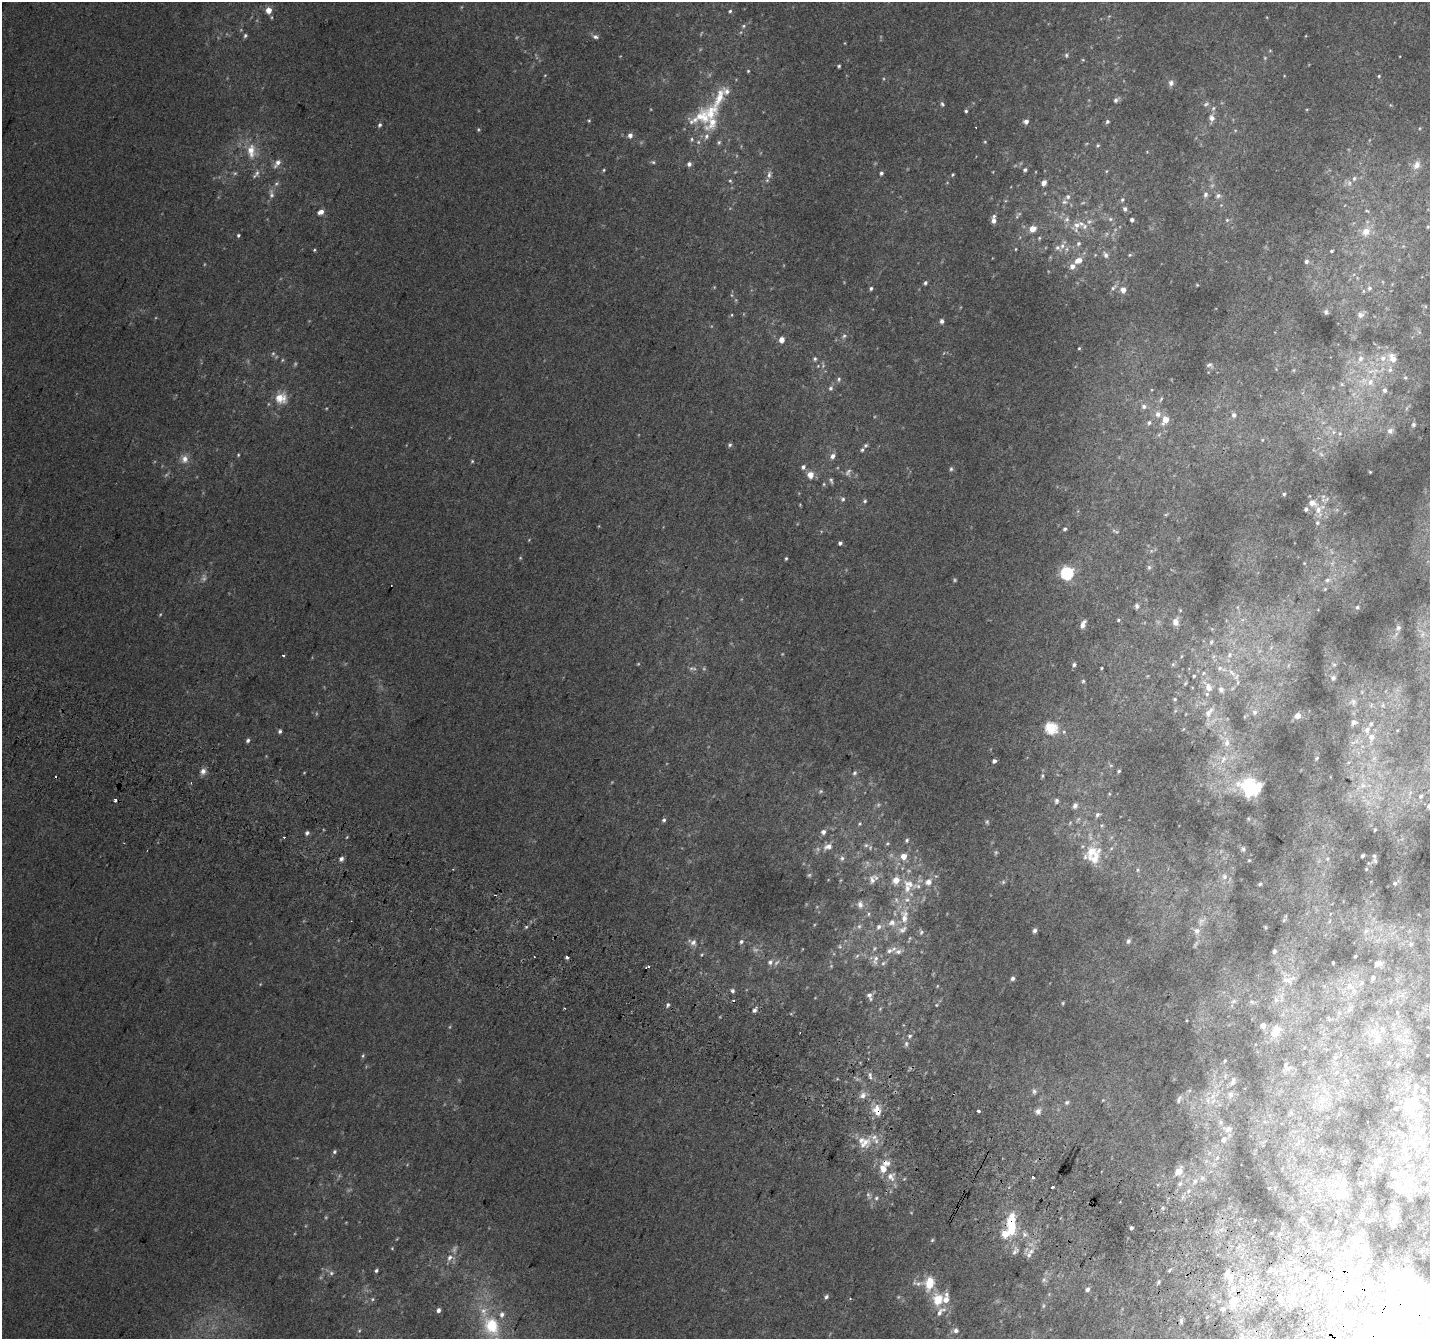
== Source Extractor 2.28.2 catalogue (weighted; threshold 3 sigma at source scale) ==
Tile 6 of 4 x 4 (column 2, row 2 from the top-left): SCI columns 1456-2883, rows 2984-4320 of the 5758 x 5899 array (HDU 1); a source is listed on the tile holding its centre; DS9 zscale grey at full resolution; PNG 1432 x 1341 px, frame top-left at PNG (2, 2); no overlay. Shown black and unused: <1% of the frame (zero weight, under 2 of 3 exposures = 2% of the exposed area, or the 3 px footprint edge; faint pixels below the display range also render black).
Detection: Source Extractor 2.28.2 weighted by HDU 2 'WHT'; one run over the whole footprint, this tile lists its part. Background 0.0817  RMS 0.014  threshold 0.0628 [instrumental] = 3 sigma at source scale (4.5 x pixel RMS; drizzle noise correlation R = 1.50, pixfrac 1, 0.0396/0.0396 arcsec/px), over >= 5 px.
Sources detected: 469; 46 too faint to see at this stretch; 3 inside a brighter object's white glare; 4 cosmic-ray / hot-pixel residue — not listed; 61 inside a brighter listed object's ellipse — not listed separately; the other 355 listed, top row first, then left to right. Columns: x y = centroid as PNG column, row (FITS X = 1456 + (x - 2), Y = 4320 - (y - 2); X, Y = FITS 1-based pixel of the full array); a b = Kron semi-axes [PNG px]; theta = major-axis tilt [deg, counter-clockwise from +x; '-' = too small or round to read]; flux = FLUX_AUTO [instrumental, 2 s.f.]
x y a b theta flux
268 10 5 5 - 17
730 11 4 4 - 2.2
744 26 6 5 - 2.7
245 35 6 5 - 2.7
595 37 7 5 -14 4.3
1066 55 7 5 -78 2.6
1265 58 6 5 - 1.8
1083 60 5 3 - 1.3
839 66 3 3 - 2
748 71 4 4 - 1.5
545 75 4 3 - 1.1
1379 76 4 4 - 1.7
1171 83 8 7 - 5.6
727 91 10 9 - 8.2
1116 100 7 5 39 4.4
942 104 7 5 -62 2.7
1206 104 10 6 31 4.2
1390 105 6 3 -70 1.6
1213 108 7 5 68 3.7
966 111 5 4 - 2.2
703 117 38 23 20 60
1212 118 8 6 88 8.7
589 121 4 4 - 1.5
1026 122 5 5 - 6.1
1107 122 5 5 - 2.9
380 125 5 4 - 2.7
1420 128 5 4 - 1.5
1235 130 6 3 -19 1.6
630 135 5 5 - 6.5
719 142 7 5 60 2.8
985 142 4 4 - 1.4
1098 145 5 5 - 2
251 151 21 12 -88 25
653 162 6 5 - 2.2
277 163 14 7 54 8.6
689 164 5 4 - 5.5
1416 165 15 11 62 16
604 170 4 4 - 1.5
1025 170 5 4 - 2.7
1106 171 5 3 - 1.4
235 173 6 4 42 2.3
257 173 10 7 63 6.1
881 173 4 4 - 3.5
769 175 11 7 74 6.3
953 175 4 4 - 1.6
730 181 5 4 - 1.8
1044 183 6 5 - 7.7
1349 183 8 7 - 5.4
271 194 14 7 -86 7.1
1205 194 8 6 81 4.7
1218 196 8 7 - 4.8
1122 200 6 5 - 2.5
1064 202 9 7 -2 5.3
1125 209 6 5 - 4.1
1367 211 7 4 -10 2
321 212 6 5 - 9.2
1067 219 7 7 - 5.4
1110 219 7 5 -22 3.3
1132 220 4 4 - 4.6
1227 220 6 6 - 2.7
993 221 6 5 - 6.9
1089 222 8 5 38 4.1
1077 225 10 9 - 11
1428 227 6 5 - 2.6
1033 229 7 6 - 14
1366 231 13 11 50 18
238 235 4 4 - 2.1
1039 238 6 4 49 2
1078 244 7 6 - 3.8
1062 246 9 7 79 7.2
1016 249 4 3 - 1.2
314 250 4 4 - 1.6
1332 251 4 3 - 2
1106 255 9 6 -65 4.9
1130 255 5 4 - 1.6
1078 260 10 7 18 14
1306 261 5 5 - 4.2
925 283 4 4 - 2.9
1197 285 4 3 - 1.2
1113 287 12 6 40 4.4
871 288 5 4 - 2.5
1369 288 8 7 - 5.5
1123 290 5 5 - 11
731 295 6 4 -89 1.9
1326 312 7 6 - 3.2
1361 314 12 9 33 7.6
732 315 5 3 - 1.3
942 321 5 5 - 3.9
844 336 6 5 - 3
782 340 5 4 - 13
1079 348 3 3 - 1.4
273 353 5 5 - 2.4
1392 358 15 11 -55 21
815 359 5 5 - 2.5
1360 359 13 9 66 13
1209 365 9 7 -18 4
1294 370 5 3 - 1.5
1373 371 24 10 6 31
1405 378 7 6 - 3.4
839 379 7 6 - 3.1
1370 382 12 11 - 17
1342 384 6 5 - 2.9
831 388 6 6 - 3.4
1385 390 8 7 - 6.2
281 398 15 14 - 23
1161 399 8 4 55 2.6
1144 406 6 6 - 5.9
1158 414 8 8 - 8.9
1234 415 7 6 - 4.8
1165 420 9 6 52 17
1149 423 6 5 - 3.1
1413 424 7 6 - 3.6
1390 431 10 9 - 7.9
1334 432 7 6 - 5.5
1262 440 5 3 - 1.3
730 445 6 5 - 2.8
866 445 6 5 - 2.7
238 455 4 4 - 1.4
833 456 7 6 - 6.6
184 459 12 10 -79 11
472 461 4 4 - 1.6
803 467 6 5 - 4.5
951 469 6 5 - 2.7
1370 472 3 3 - 1.1
810 475 6 5 - 19
831 480 8 4 -75 2.9
824 484 5 4 - 1.9
1284 494 4 4 - 2.1
843 499 6 6 - 2.9
865 501 5 4 - 2.2
1318 510 21 15 79 23
1065 529 5 4 - 2.8
1114 530 7 4 -25 2.5
840 543 4 4 - 3.6
786 558 4 3 - 1.8
1304 563 5 4 - 1.3
1332 563 7 5 35 3.3
1149 567 7 5 -89 3.2
1067 573 6 6 - 240
1327 580 8 6 6 5.2
1325 589 6 5 - 2
1137 606 7 6 - 3.8
1357 607 6 5 - 2.7
1180 610 5 4 - 1.6
1118 620 4 4 - 1.7
1176 622 9 7 85 10
1083 625 8 4 67 8.2
1398 628 8 6 79 5.1
1422 634 9 5 70 4.8
1211 642 8 5 79 3.5
283 655 3 3 - 2.7
1229 655 9 7 54 6.6
1182 656 5 3 - 1.4
1074 664 4 4 - 3.4
1173 664 6 4 45 2.4
1334 664 6 4 0 2.2
691 668 7 6 - 3.7
1102 668 4 2 - 1.3
1220 668 9 7 18 6.1
1232 673 17 7 -46 14
1194 676 4 3 - 1.7
1333 678 7 6 - 4.2
1083 681 5 4 - 1.9
1185 683 6 5 - 2.2
1208 687 16 9 -55 16
1221 690 11 8 -62 8.3
1175 699 5 4 - 2.1
1353 702 9 8 - 5.8
1371 705 6 4 72 2.1
1383 705 6 4 72 2.3
1209 712 18 8 51 14
1255 712 8 7 - 5.2
1298 715 4 4 - 11
1354 722 6 6 - 6.3
1051 728 6 6 - 120
1367 730 12 8 72 9.7
280 731 5 4 - 3
1371 737 10 8 76 12
248 740 5 4 - 3.3
1227 742 16 9 -84 17
1354 742 16 3 20 4.9
1317 758 5 4 - 1.6
1223 759 13 7 64 12
994 761 4 4 - 4.4
1348 763 6 4 20 2
203 771 8 7 - 7
1119 771 4 3 - 2
854 773 7 6 - 3.4
1042 776 6 4 -85 2.1
1363 785 11 10 - 14
1257 788 30 18 -20 46
821 791 6 5 - 2.4
1109 794 5 3 - 1.6
1421 796 6 5 - 3.6
115 800 4 3 - 4.8
1056 801 6 5 - 3.5
1075 806 6 5 - 5.6
1097 815 7 5 49 3.9
1078 819 9 4 54 2.8
664 820 6 5 - 2.7
987 822 6 5 - 2.1
859 824 6 5 - 2.2
1102 825 6 4 18 1.9
1375 830 3 2 - 1.4
823 832 7 6 - 5.7
307 833 6 5 - 3.5
907 840 5 5 - 2.5
887 843 6 4 21 2.1
866 845 6 6 - 4.1
828 846 12 8 20 12
1243 849 6 5 - 2.9
1091 851 19 13 10 34
904 856 5 5 - 16
1362 856 4 3 - 2.6
1374 856 7 5 -78 3.1
842 858 8 7 - 4.5
341 859 6 5 - 4.2
1249 860 4 3 - 1.3
1366 869 3 3 - 1.1
1137 870 6 4 89 1.8
1224 877 8 8 - 6.4
872 880 13 9 -84 9.1
928 882 10 8 42 11
1395 883 6 5 - 3.3
909 884 18 10 -21 20
1260 884 4 4 - 2.1
896 900 10 5 -70 5.4
860 904 10 7 -90 6.8
869 914 6 4 89 2
904 916 22 10 89 25
1284 920 6 5 - 2.3
1329 921 6 4 61 2.3
892 922 12 10 22 12
859 926 7 5 67 3.3
526 927 5 4 - 2
879 927 8 6 59 5.3
1265 927 6 3 -71 1.2
1035 930 6 5 - 4.2
1197 931 8 8 - 7.7
1366 931 9 5 49 4.7
921 932 8 5 51 3
1128 941 6 5 - 3.7
693 942 13 9 -26 8.4
741 942 6 5 - 3.4
1411 944 7 6 - 3.7
840 946 5 3 - 1.7
898 951 11 7 -7 8.1
1274 951 5 5 - 3.5
857 956 7 4 46 2.4
1355 956 3 3 - 1.7
567 957 3 3 - 26
875 960 15 7 77 8.9
770 962 8 7 - 5.7
883 963 6 5 - 2.9
1333 963 3 3 - 1.5
1378 963 7 5 19 7.5
648 966 4 3 - 8.4
1013 978 5 4 - 3.7
1373 978 4 4 - 3.4
1288 981 14 9 -56 12
1350 987 12 8 -10 9.1
732 991 5 5 - 3.8
869 996 10 5 -72 5.5
1276 1000 8 6 -77 5.4
1234 1001 8 6 17 4.2
1391 1001 6 4 72 1.8
1252 1002 6 4 -19 2.4
1063 1003 4 4 - 1.5
668 1005 6 4 78 2.9
936 1005 3 3 - 1.8
564 1008 3 2 - 1.6
755 1010 7 5 63 4.5
1349 1010 8 5 45 3.3
1263 1026 4 4 - 11
1276 1030 7 6 - 22
1373 1031 14 10 -7 15
910 1036 6 5 - 2.7
1397 1038 9 8 - 7.7
906 1044 8 5 77 3.6
363 1056 6 4 70 2.1
1335 1057 7 5 17 3.2
1225 1061 5 4 - 1.6
1287 1069 9 8 - 4.7
870 1076 12 5 -79 5.3
1233 1081 13 6 74 6.6
1034 1091 8 6 -83 3.4
1230 1094 7 6 - 7.8
863 1095 10 8 54 7.1
1179 1099 13 6 67 5.4
1208 1100 11 6 75 9
1321 1100 10 6 30 6.3
1067 1102 6 5 - 2.7
1419 1106 62 21 29 65
978 1111 3 3 - 12
1038 1111 8 7 - 5.2
877 1112 12 8 -39 14
1221 1122 6 5 - 2.9
1228 1129 9 8 - 6.2
1421 1131 12 8 12 12
1224 1139 6 5 - 7.8
1413 1142 20 11 -37 26
865 1143 20 11 39 20
334 1152 6 5 - 3
1407 1157 10 10 - 13
1217 1158 7 5 67 3.2
883 1169 9 7 -85 15
1179 1171 9 7 54 17
1393 1173 11 9 -46 9.8
1339 1176 8 6 31 5.2
891 1177 13 11 -62 15
1033 1177 3 3 - 11
1195 1181 9 7 56 7
1180 1184 8 7 - 5
1052 1187 3 3 - 9.3
1269 1188 2 2 - 0.78
1400 1191 9 7 -41 6.3
1341 1193 10 10 - 23
876 1198 6 5 - 2.9
1163 1208 6 4 -71 2.2
1394 1213 12 9 -69 8.5
1301 1219 7 5 61 2.9
1011 1221 19 11 80 41
1131 1228 3 3 - 4.4
1025 1234 7 5 -31 4.1
932 1240 5 4 - 2
1031 1251 9 7 44 7.7
1014 1252 9 5 65 4.9
450 1258 11 9 28 9.1
1169 1270 4 4 - 1.9
1271 1270 6 5 - 3.2
376 1271 4 4 - 2.7
331 1273 7 5 -23 3.4
1351 1274 10 6 -57 20
1231 1277 12 7 72 10
1322 1279 13 9 50 12
1044 1280 6 6 - 3.3
1158 1282 5 4 - 2.3
917 1283 46 14 -4 20
929 1284 16 10 69 26
1233 1288 8 8 - 11
1087 1289 6 5 - 5.5
826 1297 6 5 - 3.2
1289 1297 6 5 - 4.1
850 1298 4 3 - 1.3
1279 1298 6 5 - 3.5
372 1299 6 5 - 2.3
938 1300 16 14 -90 34
1234 1300 10 8 41 23
1043 1306 7 5 -85 2.3
1223 1309 7 6 - 5.8
438 1310 5 4 - 4.5
1181 1321 8 5 -89 3.5
491 1326 30 22 -68 73
359 1331 5 4 - 1.7
956 1331 6 6 - 5.8
Overlapping masked pixels (flux is a lower limit): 4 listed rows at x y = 877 1112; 1011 1221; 1351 1274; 1223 1309
Isophote crosses this tile's border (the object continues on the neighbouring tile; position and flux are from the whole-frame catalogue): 1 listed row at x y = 1419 1106